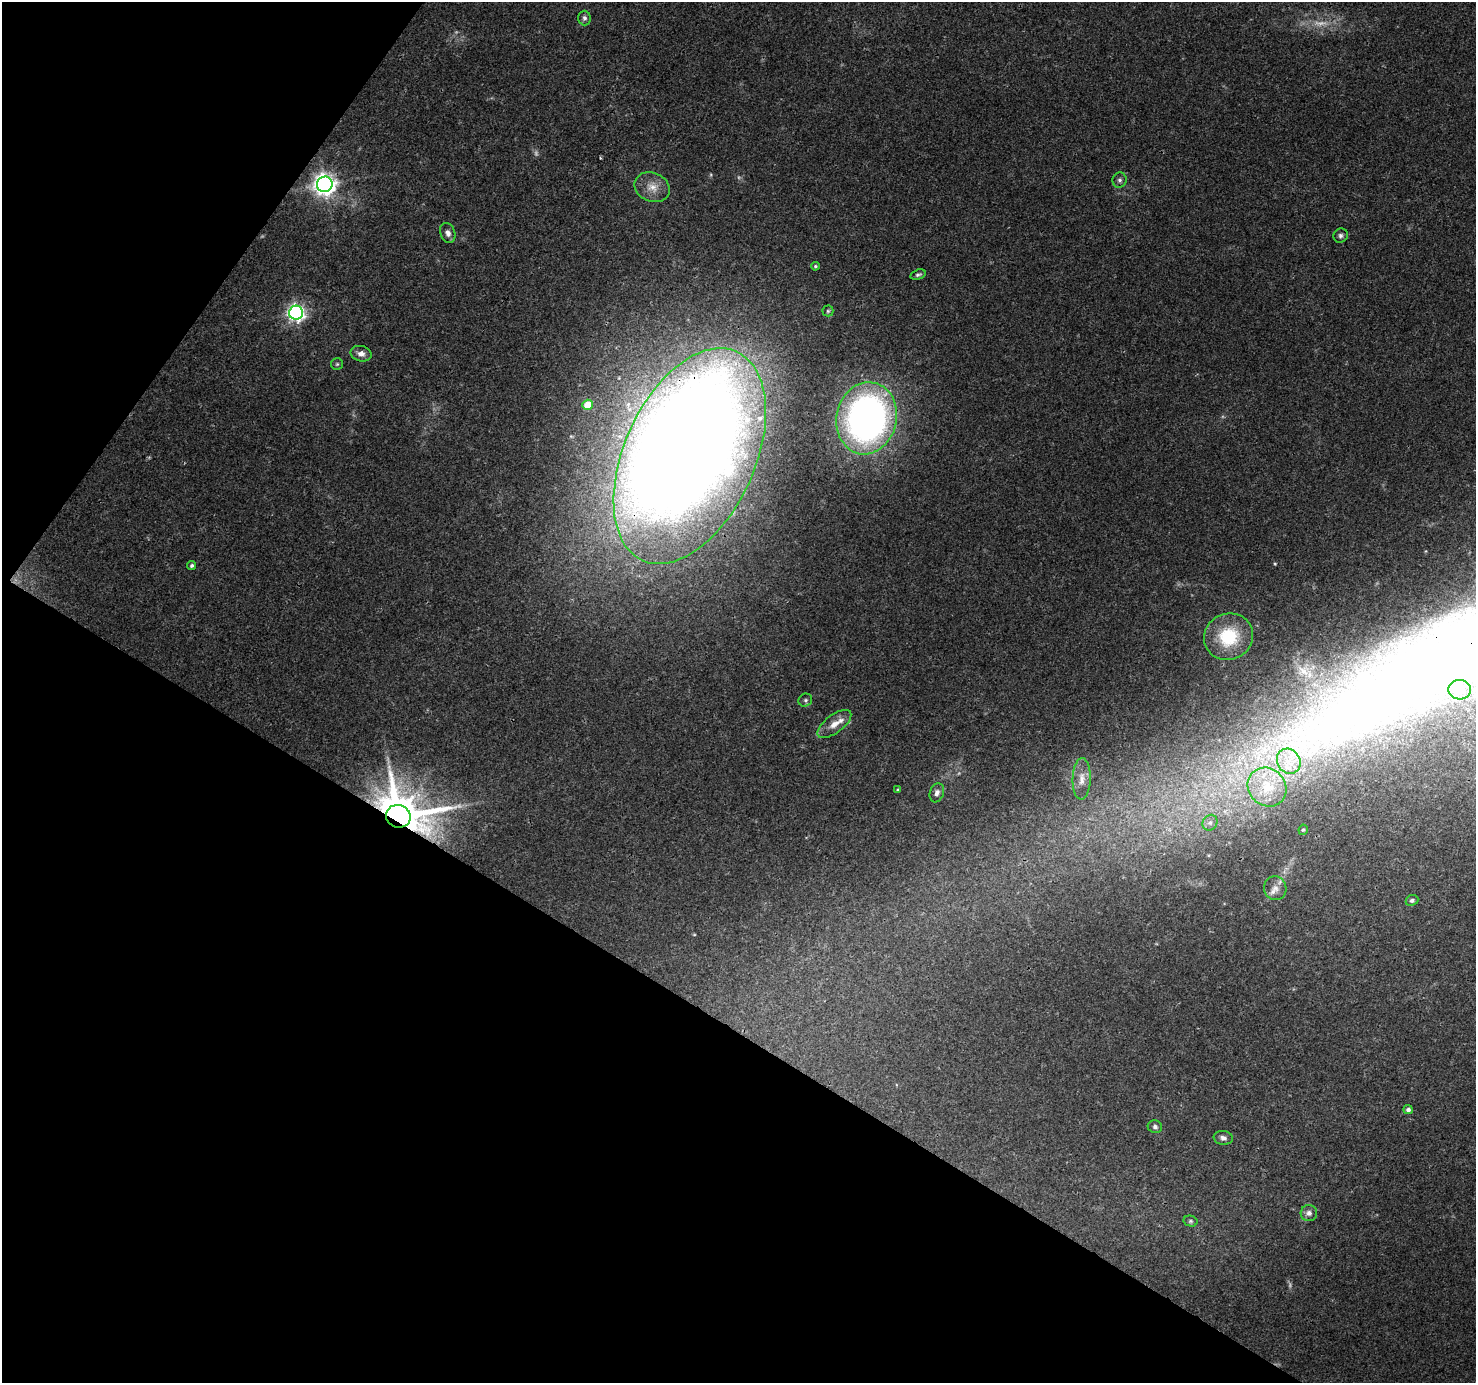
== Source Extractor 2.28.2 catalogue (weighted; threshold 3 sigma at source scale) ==
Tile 9 of 4 x 4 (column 1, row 3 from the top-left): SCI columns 2-1475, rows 1570-2950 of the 5905 x 5969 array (HDU 1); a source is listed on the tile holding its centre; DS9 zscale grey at full resolution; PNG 1478 x 1385 px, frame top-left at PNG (2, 2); each listed source drawn as its Kron ellipse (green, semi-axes under 4 px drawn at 4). Shown black and unused: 32% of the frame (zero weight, under 3 of 4 exposures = <1% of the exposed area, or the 3 px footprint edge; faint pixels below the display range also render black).
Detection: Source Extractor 2.28.2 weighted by HDU 2 'WHT'; one run over the whole footprint, this tile lists its part. Background 0.0311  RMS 0.0027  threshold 0.0121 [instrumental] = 3 sigma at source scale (4.5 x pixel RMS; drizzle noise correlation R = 1.50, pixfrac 1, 0.0396/0.0396 arcsec/px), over >= 5 px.
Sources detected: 44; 5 too faint to see at this stretch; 1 inside a brighter object's white glare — neither listed nor drawn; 3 inside a brighter listed object's ellipse — not listed separately; the other 35 listed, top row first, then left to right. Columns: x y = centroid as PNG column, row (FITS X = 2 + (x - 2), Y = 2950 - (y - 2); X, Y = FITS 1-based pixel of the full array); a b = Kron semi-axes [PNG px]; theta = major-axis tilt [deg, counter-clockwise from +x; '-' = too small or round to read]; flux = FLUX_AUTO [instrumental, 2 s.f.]
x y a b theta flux
584 18 7 6 - 0.77
1120 180 8 7 - 0.81
325 184 8 7 - 210
652 187 18 14 -23 3.8
448 233 10 7 -70 1.3
1341 236 7 7 - 0.78
815 266 4 4 - 0.4
918 275 8 5 16 0.6
828 311 5 5 - 0.46
296 313 7 7 - 110
361 354 10 7 -13 1.7
337 364 6 6 - 0.46
588 405 5 5 - 5.1
867 418 36 30 77 140
690 456 115 65 66 960
192 566 5 4 - 0.59
1228 637 25 23 21 14
1460 690 11 10 - 2.7
805 700 7 6 - 0.65
834 724 20 9 37 3
1289 761 13 11 -55 4
1082 779 21 9 88 2.7
1267 787 20 18 -46 8.9
898 790 4 3 - 0.32
937 793 10 7 71 1.1
398 816 12 11 - 1700
1210 823 8 7 - 1
1303 830 5 4 - 0.39
1275 888 12 11 - 2
1412 900 6 5 - 0.75
1408 1110 5 4 - 0.93
1155 1127 7 6 - 0.74
1223 1138 9 7 -8 1.3
1309 1213 8 8 - 1.3
1190 1221 7 5 -14 0.53
Overlapping masked pixels (flux is a lower limit): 3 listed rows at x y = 325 184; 690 456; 398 816